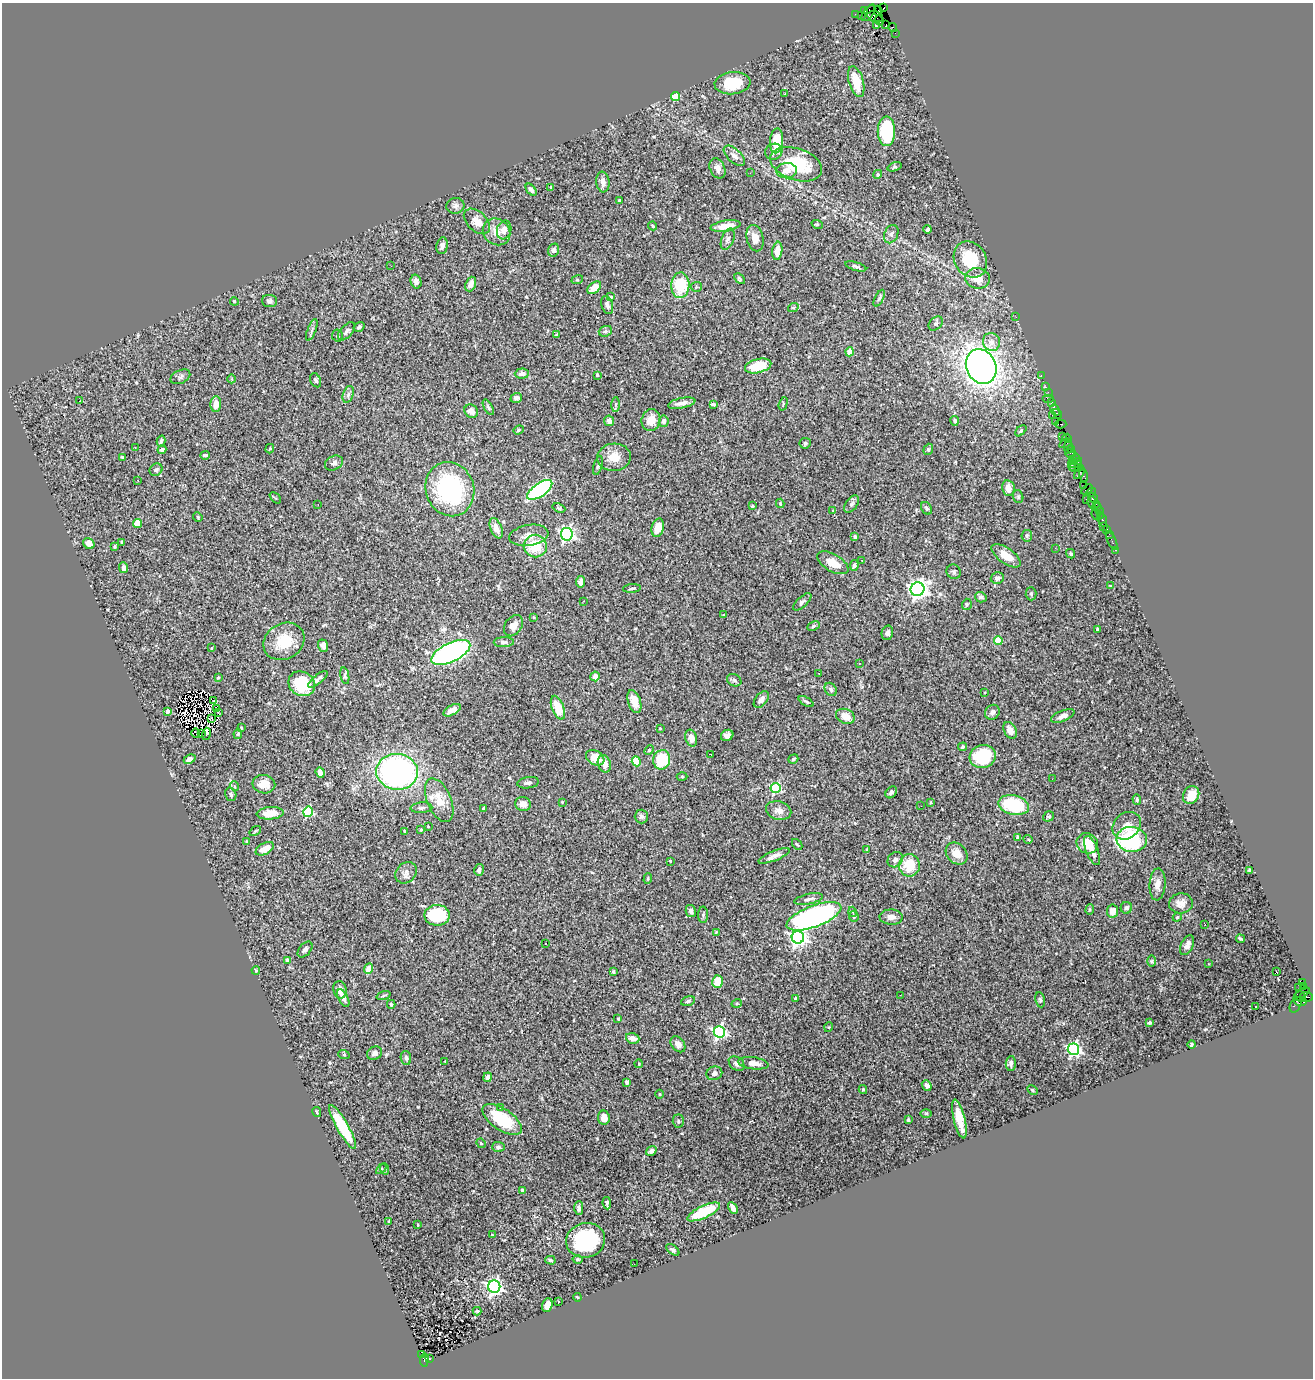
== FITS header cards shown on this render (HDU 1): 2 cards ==
NAXIS1  =                 1311
NAXIS2  =                 1376

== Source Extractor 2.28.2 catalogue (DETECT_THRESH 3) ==
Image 1311 x 1376 px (HDU 1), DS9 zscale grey, 1 PNG px = 1 image px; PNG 1315 x 1380 px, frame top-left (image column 1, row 1376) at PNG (2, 3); each listed source drawn as its Kron ellipse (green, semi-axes under 4 px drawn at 4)
Background 1.27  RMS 0.029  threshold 0.0883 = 3 sigma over >= 5 px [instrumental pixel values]
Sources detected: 399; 3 with non-positive FLUX_AUTO (blend fragments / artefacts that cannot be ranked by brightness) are neither listed nor drawn; the other 396 listed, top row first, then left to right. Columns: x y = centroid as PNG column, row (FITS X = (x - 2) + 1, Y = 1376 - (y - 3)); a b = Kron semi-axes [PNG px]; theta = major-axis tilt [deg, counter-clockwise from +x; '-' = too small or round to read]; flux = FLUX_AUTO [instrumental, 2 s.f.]
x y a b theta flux
884 8 3 2 - 42
865 11 4 3 - 110
878 11 5 4 - 880
868 13 9 5 54 480
855 14 2 2 - 32
862 15 3 2 - 19
875 17 8 5 -15 1200
879 21 5 4 - 360
886 25 3 2 - 99
876 26 3 3 - 2.7
893 28 4 3 - 150
895 33 2 2 - 20
856 82 16 7 -74 41
732 83 18 11 5 62
785 94 2 2 - 1.8
675 97 4 4 - 110
886 131 15 8 89 160
777 141 12 6 84 49
774 152 9 7 29 8.5
734 156 13 6 -43 10
796 164 27 16 -18 100
895 167 7 3 20 2.4
717 168 11 7 -65 11
787 171 10 7 1 18
750 173 3 2 - 3.2
878 174 4 4 - 3.3
603 182 10 6 -83 12
551 187 4 3 - 1.8
531 190 7 4 -50 6.7
619 200 4 3 - 3
455 206 9 8 - 7.7
477 221 15 9 -43 20
817 224 6 3 -18 2.3
653 226 5 3 - 2.4
725 226 15 5 9 24
928 229 4 3 - 4.2
504 230 9 7 74 16
497 232 14 12 -40 21
891 234 9 6 66 7.5
755 238 13 8 -76 20
728 239 11 6 68 7.1
442 246 8 6 80 7.6
553 250 7 5 69 5.7
777 251 9 5 82 25
970 260 19 15 -57 94
391 266 2 2 - 5
856 266 11 3 -17 3.8
978 278 12 10 -6 27
739 279 6 4 -45 3.2
577 280 6 4 17 1.9
416 282 7 5 -74 7.1
471 284 7 5 68 9.1
680 285 13 9 88 83
696 287 6 5 - 3.1
594 288 8 5 38 22
611 297 4 3 - 1.6
879 298 9 4 63 4
234 301 4 3 - 1.8
269 301 7 6 - 7
607 305 9 5 -71 6.8
793 308 5 3 - 1.6
1016 317 2 2 - 7.5
936 324 8 5 46 3.9
359 327 6 4 34 3.9
312 330 11 3 69 4.2
347 331 11 6 48 6.9
605 331 7 5 21 3.3
557 335 3 3 - 4.2
337 336 6 5 - 3.1
991 342 9 8 - 12
850 352 4 4 - 35
758 366 13 7 14 54
981 367 18 14 -67 1600
522 374 7 5 4 6.9
597 375 3 3 - 3.5
1041 375 3 2 - 70
180 377 10 6 26 5.4
232 379 4 3 - 1.4
316 380 7 5 -63 4.7
1045 387 2 2 - 52
1048 392 2 2 - 40
348 394 9 5 71 5.7
516 398 6 5 - 4.8
1048 398 6 2 0 150
79 401 3 2 - 25
682 403 14 5 12 12
1052 403 4 2 - 87
216 404 8 5 87 17
615 404 7 4 89 4.6
713 404 4 3 - 3.5
783 404 7 4 73 2.4
488 407 8 3 -60 3.4
1055 410 6 3 -66 190
471 411 7 6 - 12
1057 414 5 3 - 110
1052 415 2 2 - 50
651 420 11 9 72 25
609 421 5 5 - 9.1
664 421 6 5 - 7.8
955 421 5 4 - 4.3
1056 421 3 3 - 110
1061 424 5 4 - 160
518 430 5 4 - 3.1
1021 431 7 4 44 3.4
1062 436 2 2 - 38
1067 438 4 3 - 87
161 441 5 3 - 3.3
805 443 5 5 - 3.8
1066 443 6 3 26 370
1068 447 7 3 84 330
135 448 3 2 - 2.3
270 449 5 3 - 1.9
928 449 6 4 70 2.5
162 450 4 4 - 5.1
1072 450 4 3 - 89
1070 453 5 3 - 160
205 455 5 3 - 3.1
122 457 3 3 - 2.1
614 457 17 13 4 31
1076 458 4 3 - 300
1072 459 3 2 - 83
334 463 9 7 27 6.5
1076 463 7 3 31 310
1072 465 6 2 -84 290
598 466 9 4 73 3.8
1076 467 8 3 0 260
156 470 7 5 35 5.5
1079 473 7 3 49 330
1083 475 7 3 -69 160
138 481 3 2 - 2.5
1084 485 2 2 - 61
1008 488 8 6 -80 15
450 489 27 24 -69 240
540 490 14 6 35 300
1087 490 6 4 33 160
1091 492 5 3 - 88
1018 497 6 5 - 3.2
275 498 6 2 -44 1.7
1093 498 5 2 - 140
1086 499 3 2 - 210
1092 502 6 3 -83 380
780 503 4 3 - 2.6
852 504 10 6 54 4.9
1096 504 2 2 - 83
318 505 2 2 - 1.1
752 506 4 3 - 2.3
1097 507 5 3 - 120
559 508 7 4 -21 3
926 508 7 5 -57 4.3
833 510 3 2 - 1.2
1099 511 2 2 - 58
1096 514 6 2 -66 47
1100 515 3 3 - 53
198 517 5 4 - 1.9
1103 521 6 4 -82 130
137 523 4 4 - 42
1103 526 2 2 - 17
496 528 11 5 -69 16
658 528 9 6 75 27
1107 529 3 3 - 200
567 534 6 6 - 440
1109 534 2 2 - 18
529 535 20 10 9 19
1027 536 6 5 - 3.3
855 537 3 3 - 7
1112 541 10 2 -66 71
122 542 3 3 - 3
89 544 6 5 - 17
115 546 3 3 - 3
535 546 11 11 - 67
1055 548 2 2 - 5.7
1116 550 3 2 - 31
1070 554 5 4 - 3.3
1006 556 17 7 -35 29
862 560 3 3 - 5.2
833 563 17 8 -30 30
854 565 5 4 - 4.5
124 568 5 4 - 11
954 572 7 7 - 4.3
997 578 7 5 16 6.5
581 582 6 4 84 9.3
1110 585 4 2 - 1.1
632 588 9 2 6 3.1
917 589 7 6 - 1000
1031 594 6 5 - 3.2
981 597 6 5 - 4.8
584 601 3 2 - 2.5
802 602 11 5 42 6
967 604 5 5 - 3.3
724 615 3 2 - 1.8
534 617 4 3 - 1.7
513 626 12 8 54 15
813 626 6 4 28 2.9
1098 629 4 3 - 4.4
887 633 7 5 76 5.7
998 640 4 4 - 70
284 641 21 18 30 57
504 642 10 5 1 5.9
323 646 6 5 - 9.5
212 648 3 2 - 1.2
451 652 21 9 25 620
859 663 2 2 - 1.3
819 673 2 2 - 1.8
345 676 8 4 -79 3.9
595 676 5 4 - 12
218 678 3 3 - 1.6
318 679 12 4 39 7.2
734 680 7 6 - 4.7
302 684 14 12 -31 82
831 689 7 5 -54 5
985 692 2 2 - 1.5
761 699 10 5 51 10
214 701 3 2 - 1.9
634 701 12 6 -72 24
806 702 8 3 -31 3.1
558 708 12 6 -70 43
217 709 3 2 - 1.5
452 710 9 5 28 12
168 711 4 3 - 11
992 712 8 6 47 8.1
218 713 2 2 - 2.5
845 716 9 7 -21 24
1063 716 12 5 22 9.1
211 718 3 2 - 1.4
241 727 4 3 - 1.8
660 729 3 2 - 1.5
1010 730 9 6 -61 13
196 733 5 2 - 3.5
201 734 3 2 - 2.1
206 734 6 3 75 9.9
238 734 5 4 - 2.7
727 735 6 5 - 11
691 738 8 6 -75 16
963 747 4 4 - 3.6
649 750 5 4 - 2.3
711 754 3 2 - 1.6
983 756 13 11 16 100
595 758 10 7 -31 35
190 759 6 4 25 10
793 759 5 3 - 2.3
662 760 10 8 76 76
636 761 5 4 - 80
604 764 9 6 -72 16
320 772 5 4 - 11
397 772 21 18 -6 560
682 776 5 3 - 1.7
1052 779 2 2 - 5.1
528 783 11 5 8 6
264 784 11 9 -10 22
234 786 5 3 - 1.9
776 788 5 5 - 170
891 792 6 5 - 6.4
231 794 7 5 -73 4.3
1191 795 9 7 59 35
1137 799 5 3 - 3
439 800 23 12 -67 38
562 802 3 3 - 1.3
931 803 4 3 - 2.3
523 804 8 7 - 15
1014 805 15 9 -13 140
921 806 2 2 - 3.8
421 808 11 5 3 6
483 809 4 4 - 2.7
779 811 13 9 -15 13
308 812 5 5 - 180
270 813 13 6 4 29
1049 816 6 4 37 3.5
641 817 7 6 - 5.2
428 826 3 2 - 1.4
1127 826 15 12 41 21
421 830 3 3 - 2.1
255 831 6 3 36 2.3
405 831 3 3 - 4.8
1018 838 4 3 - 3.4
1028 839 4 3 - 1.7
1132 839 15 12 -5 220
247 842 4 4 - 2.3
1087 843 11 10 - 38
797 844 6 3 -47 2.2
265 849 10 5 28 21
867 849 3 2 - 1.2
1092 851 15 6 -68 15
957 853 12 9 -47 21
774 856 17 5 21 11
895 860 8 7 - 9.1
670 861 3 3 - 2.2
909 865 11 10 - 53
479 870 6 4 76 6.6
1249 870 3 3 - 2.1
406 873 12 9 46 11
648 879 5 4 - 2.3
1157 884 16 8 86 16
809 899 15 5 12 7
1181 903 12 10 4 15
1126 908 6 6 - 5.8
1090 910 5 4 - 2.3
691 911 6 5 - 5.4
1112 911 6 5 - 17
853 912 5 3 - 1.7
437 915 13 10 1 110
703 915 8 5 -90 4.1
814 916 29 10 20 570
854 916 5 5 - 3.4
891 917 11 7 -2 12
1177 917 4 4 - 2.3
1205 925 3 2 - 1.8
716 932 4 4 - 1.7
798 937 6 6 - 860
1240 939 4 3 - 2.8
546 943 3 2 - 4.5
1187 945 10 6 65 9.1
305 950 9 5 50 5.3
287 960 4 4 - 7.6
1152 961 6 4 90 2.3
1208 964 3 2 - 2.5
369 969 5 4 - 27
256 970 4 3 - 2.4
613 972 3 3 - 4.1
1276 972 3 3 - 26
717 982 6 5 - 41
1302 982 3 3 - 110
1304 986 3 3 - 37
1299 987 2 2 - 22
340 990 8 6 -80 12
1302 993 8 3 28 190
384 995 7 3 19 2.3
900 995 3 2 - 5.5
1300 996 6 5 - 600
1306 997 7 5 -6 310
343 998 9 4 -63 8.1
795 998 4 3 - 2.9
1040 1000 7 5 -79 3.5
688 1001 7 4 16 3.6
1301 1002 6 4 -8 390
737 1003 5 3 - 1.9
391 1004 4 4 - 3.1
1296 1005 8 5 65 290
1255 1007 3 2 - 2.2
618 1019 3 3 - 2.3
1149 1023 3 3 - 3.3
829 1027 5 3 - 1.7
719 1032 6 5 - 390
633 1038 7 5 -18 15
678 1044 9 6 -51 11
1192 1045 4 3 - 2.9
1073 1049 6 5 - 460
375 1053 8 6 27 6.6
344 1055 6 3 -19 1.9
406 1058 7 5 -81 4.4
445 1061 3 2 - 1.3
753 1063 15 6 -7 18
1011 1063 7 5 87 6.3
639 1064 4 3 - 1.4
737 1064 9 6 -39 7.7
714 1073 8 6 21 7.5
488 1077 5 4 - 8.6
627 1082 4 4 - 5.1
927 1085 5 4 - 8.8
863 1089 4 4 - 2.2
1032 1090 5 4 - 2.8
660 1094 4 3 - 1.5
500 1108 3 3 - 2.5
317 1112 5 3 - 2.1
926 1113 5 3 - 2
604 1118 7 6 - 17
502 1119 22 10 -35 96
959 1119 20 5 -77 34
908 1120 3 3 - 2.2
678 1121 6 5 - 4.3
343 1127 25 6 -60 83
481 1143 5 4 - 2.4
498 1147 6 5 - 4.1
651 1151 6 4 35 7.6
381 1169 6 4 45 2.5
385 1169 6 3 -72 2.1
522 1190 3 3 - 10
607 1203 6 3 -81 4
579 1208 7 4 89 7
733 1208 6 4 -61 11
704 1212 18 6 25 80
389 1222 4 3 - 2.3
418 1225 3 2 - 1.2
492 1235 4 4 - 1.9
586 1240 20 17 14 150
673 1250 8 4 -37 4.5
578 1259 5 4 - 2.9
550 1260 5 4 - 2.9
634 1264 2 2 - 5.9
494 1287 6 6 - 660
577 1297 4 3 - 1.9
558 1302 3 3 - 7.8
547 1305 7 5 68 19
477 1311 4 3 - 2.7
422 1355 3 3 - 68
429 1359 3 3 - 220
424 1360 6 4 82 1000
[3 non-positive-flux detections neither listed nor drawn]